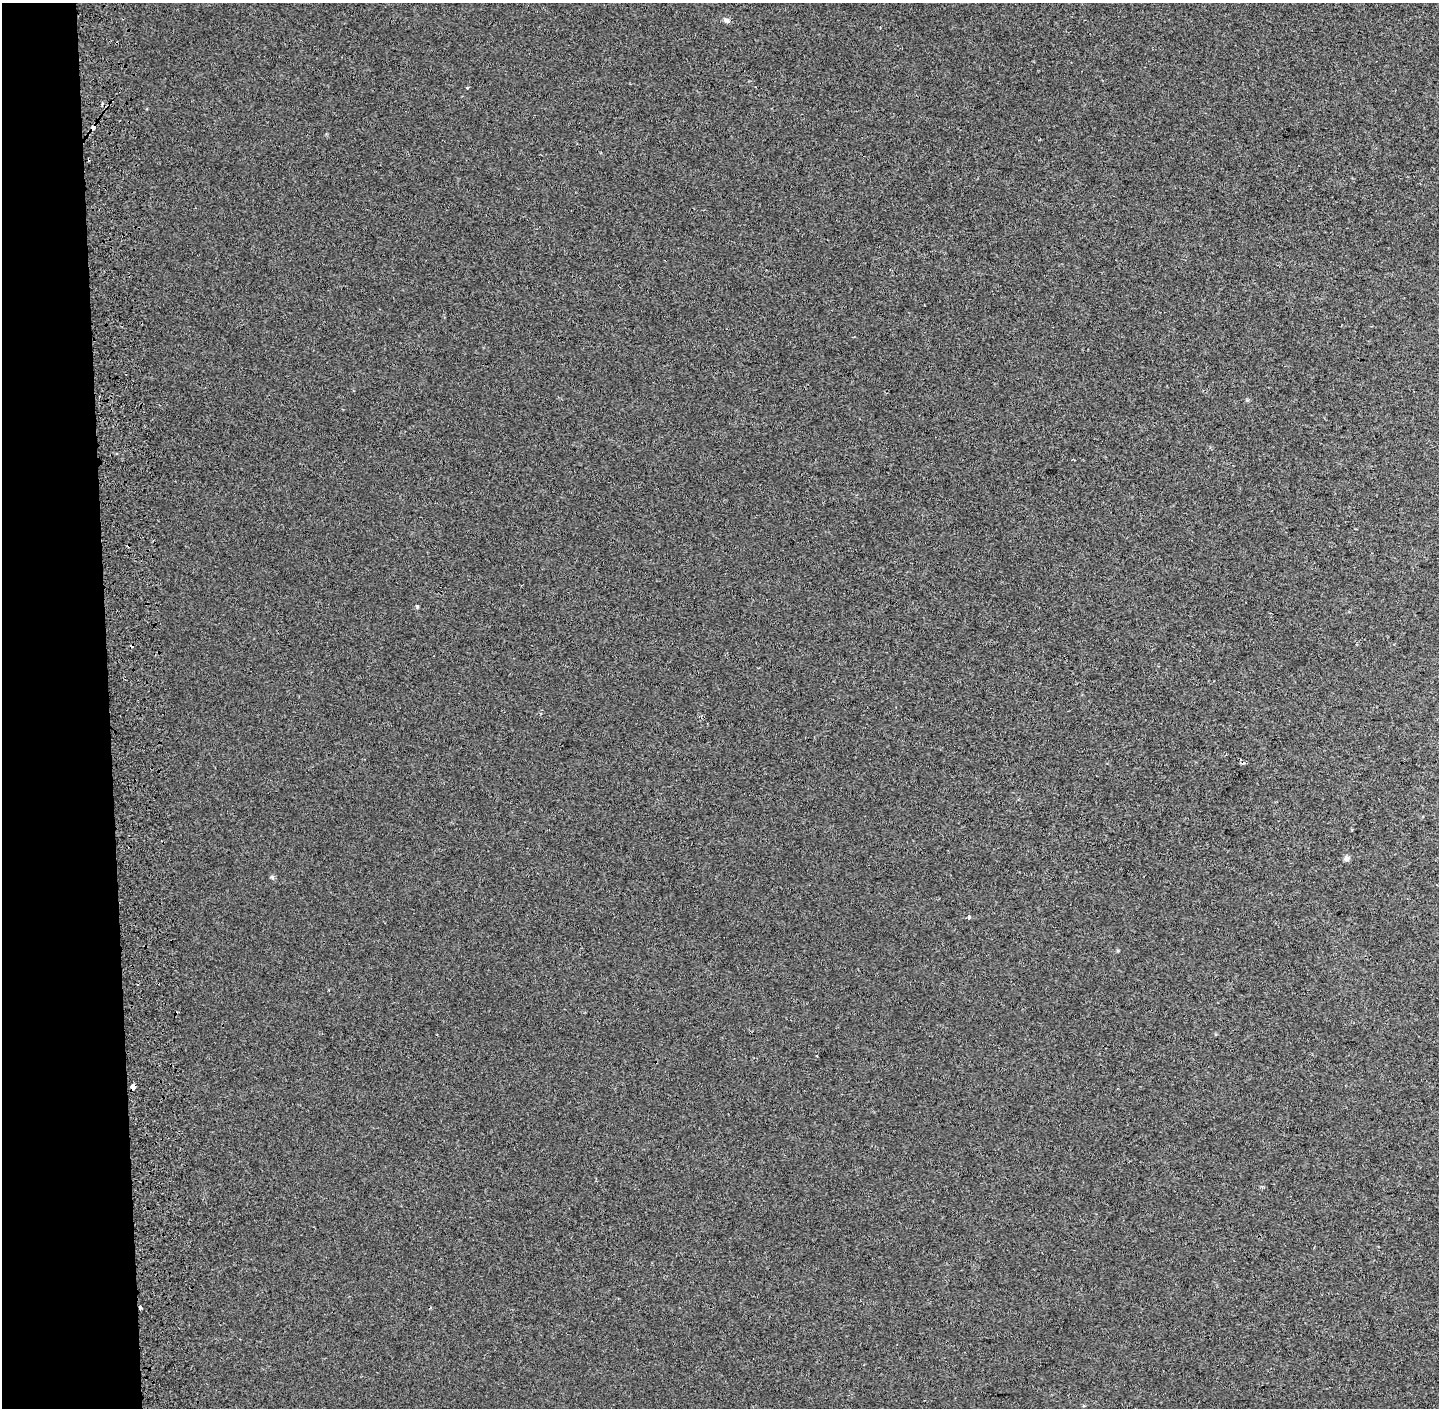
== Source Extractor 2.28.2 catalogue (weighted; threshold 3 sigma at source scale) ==
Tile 4 of 3 x 3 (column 1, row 2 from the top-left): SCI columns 144-1580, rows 1408-2813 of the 4595 x 4229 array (HDU 1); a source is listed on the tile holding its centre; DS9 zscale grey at full resolution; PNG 1441 x 1410 px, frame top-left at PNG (2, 3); no overlay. Shown black and unused: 8% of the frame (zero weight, under 2 of 3 exposures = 3% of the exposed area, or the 3 px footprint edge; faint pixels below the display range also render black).
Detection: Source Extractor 2.28.2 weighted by HDU 2 'WHT'; one run over the whole footprint, this tile lists its part. Background -1.84e-05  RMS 0.0053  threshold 0.0239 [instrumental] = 3 sigma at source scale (4.5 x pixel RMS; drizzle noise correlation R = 1.50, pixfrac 1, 0.0396/0.0396 arcsec/px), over >= 5 px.
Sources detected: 12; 4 cosmic-ray / hot-pixel residue — not listed; the other 8 listed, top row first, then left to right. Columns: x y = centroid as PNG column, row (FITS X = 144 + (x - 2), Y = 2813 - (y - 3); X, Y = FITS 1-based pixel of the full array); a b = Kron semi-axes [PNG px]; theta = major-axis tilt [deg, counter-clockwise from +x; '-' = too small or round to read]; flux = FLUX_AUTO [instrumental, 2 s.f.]
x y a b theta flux
726 20 8 6 -44 1.5
467 88 4 3 - 0.47
93 127 4 3 - 4.5
417 606 5 3 - 0.53
1346 858 8 7 - 1.6
969 917 4 3 - 0.91
133 1087 4 4 - 27
140 1307 4 3 - 6.9
Overlapping masked pixels (flux is a lower limit): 3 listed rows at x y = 93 127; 133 1087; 140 1307